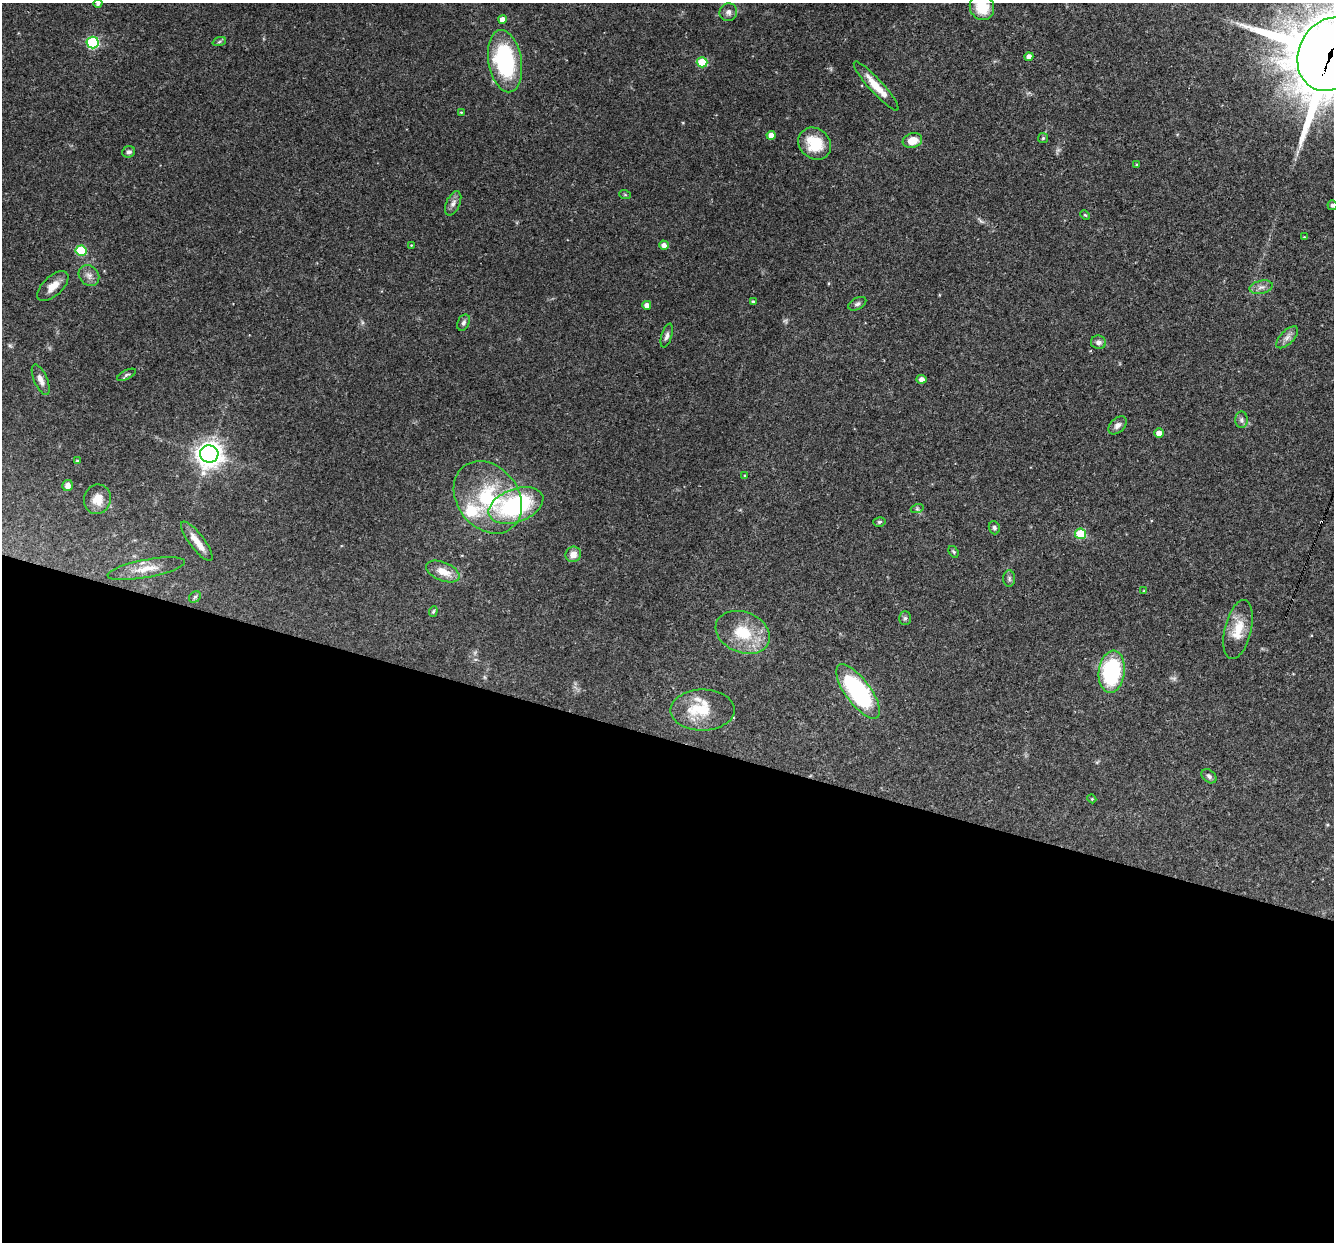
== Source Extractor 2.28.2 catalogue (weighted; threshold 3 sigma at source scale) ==
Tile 14 of 4 x 4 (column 2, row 4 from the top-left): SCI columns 1333-2664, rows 257-1496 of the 5329 x 5346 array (HDU 1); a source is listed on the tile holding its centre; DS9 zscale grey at full resolution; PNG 1336 x 1244 px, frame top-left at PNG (2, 3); each listed source drawn as its Kron ellipse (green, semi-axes under 4 px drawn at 4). Shown black and unused: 41% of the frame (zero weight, under 3 of 4 exposures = <1% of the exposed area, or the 3 px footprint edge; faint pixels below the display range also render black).
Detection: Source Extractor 2.28.2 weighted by HDU 2 'WHT'; one run over the whole footprint, this tile lists its part. Background 0.0579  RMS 0.0033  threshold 0.0147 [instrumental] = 3 sigma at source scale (4.5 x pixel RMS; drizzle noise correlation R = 1.50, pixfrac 1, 0.05/0.05 arcsec/px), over >= 5 px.
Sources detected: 75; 2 too faint to see at this stretch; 1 cosmic-ray / hot-pixel residue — neither listed nor drawn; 2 inside a brighter listed object's ellipse — not listed separately; the other 70 listed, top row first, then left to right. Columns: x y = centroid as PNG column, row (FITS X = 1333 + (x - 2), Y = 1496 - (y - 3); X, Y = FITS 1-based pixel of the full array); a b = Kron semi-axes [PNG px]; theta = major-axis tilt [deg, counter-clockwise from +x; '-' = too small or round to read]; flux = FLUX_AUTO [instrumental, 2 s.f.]
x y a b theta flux
98 4 4 4 - 0.81
982 7 13 12 - 8.1
728 12 9 8 - 1.3
502 19 4 4 - 2.1
219 42 7 4 19 0.59
93 43 6 6 - 34
1330 54 38 31 63 3400
1029 57 4 4 - 1.7
505 61 31 16 -80 37
702 62 5 5 - 11
876 86 32 7 -48 5.7
461 112 4 3 - 0.27
771 135 4 4 - 2.4
1043 138 5 5 - 0.45
912 141 10 7 17 4.8
815 144 17 15 -41 10
129 152 6 5 - 0.93
1137 165 4 3 - 0.39
625 195 6 3 -19 0.36
453 203 13 7 65 1.6
1332 205 5 5 - 0.71
1085 215 5 3 - 0.33
1304 237 3 3 - 0.23
411 245 3 3 - 0.24
664 245 5 4 - 1.8
81 251 5 5 - 17
89 276 11 9 -48 1.8
53 286 19 9 42 3.7
1261 287 12 6 11 1.5
753 302 4 3 - 0.4
857 304 10 5 28 0.89
647 305 4 4 - 1.7
463 323 8 5 64 0.88
667 336 12 5 73 1.2
1287 337 14 6 45 1.8
1098 342 8 6 -7 1.4
126 375 10 4 26 0.75
921 379 5 4 - 1.5
41 380 16 6 -66 2.2
1241 420 8 6 89 0.98
1117 425 11 7 44 1.4
1159 433 5 4 - 2.5
209 454 9 8 - 280
78 461 4 3 - 0.64
745 476 4 3 - 0.36
68 485 5 5 - 1.6
488 497 39 30 -52 27
97 499 15 13 72 3.9
516 505 28 16 20 39
917 509 6 4 18 0.52
879 522 6 4 15 0.56
994 528 6 5 - 0.71
1081 534 5 5 - 16
197 541 24 7 -53 4.2
953 552 6 4 -54 0.46
573 554 8 7 - 2.5
146 569 39 9 10 5.5
443 572 17 9 -23 4.6
1009 578 8 6 -90 0.81
1144 591 4 3 - 0.3
195 597 6 5 - 0.56
433 611 5 4 - 0.43
905 618 7 6 - 0.68
1238 630 30 13 76 7.1
743 632 28 20 -22 12
1112 672 21 13 83 33
858 691 32 12 -53 45
703 710 32 20 0 12
1209 776 8 6 -41 0.86
1092 799 4 3 - 0.28
Overlapping masked pixels (flux is a lower limit): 1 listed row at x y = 1330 54
Isophote crosses this tile's border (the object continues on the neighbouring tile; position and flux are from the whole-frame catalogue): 4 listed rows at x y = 98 4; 982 7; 1330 54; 1332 205